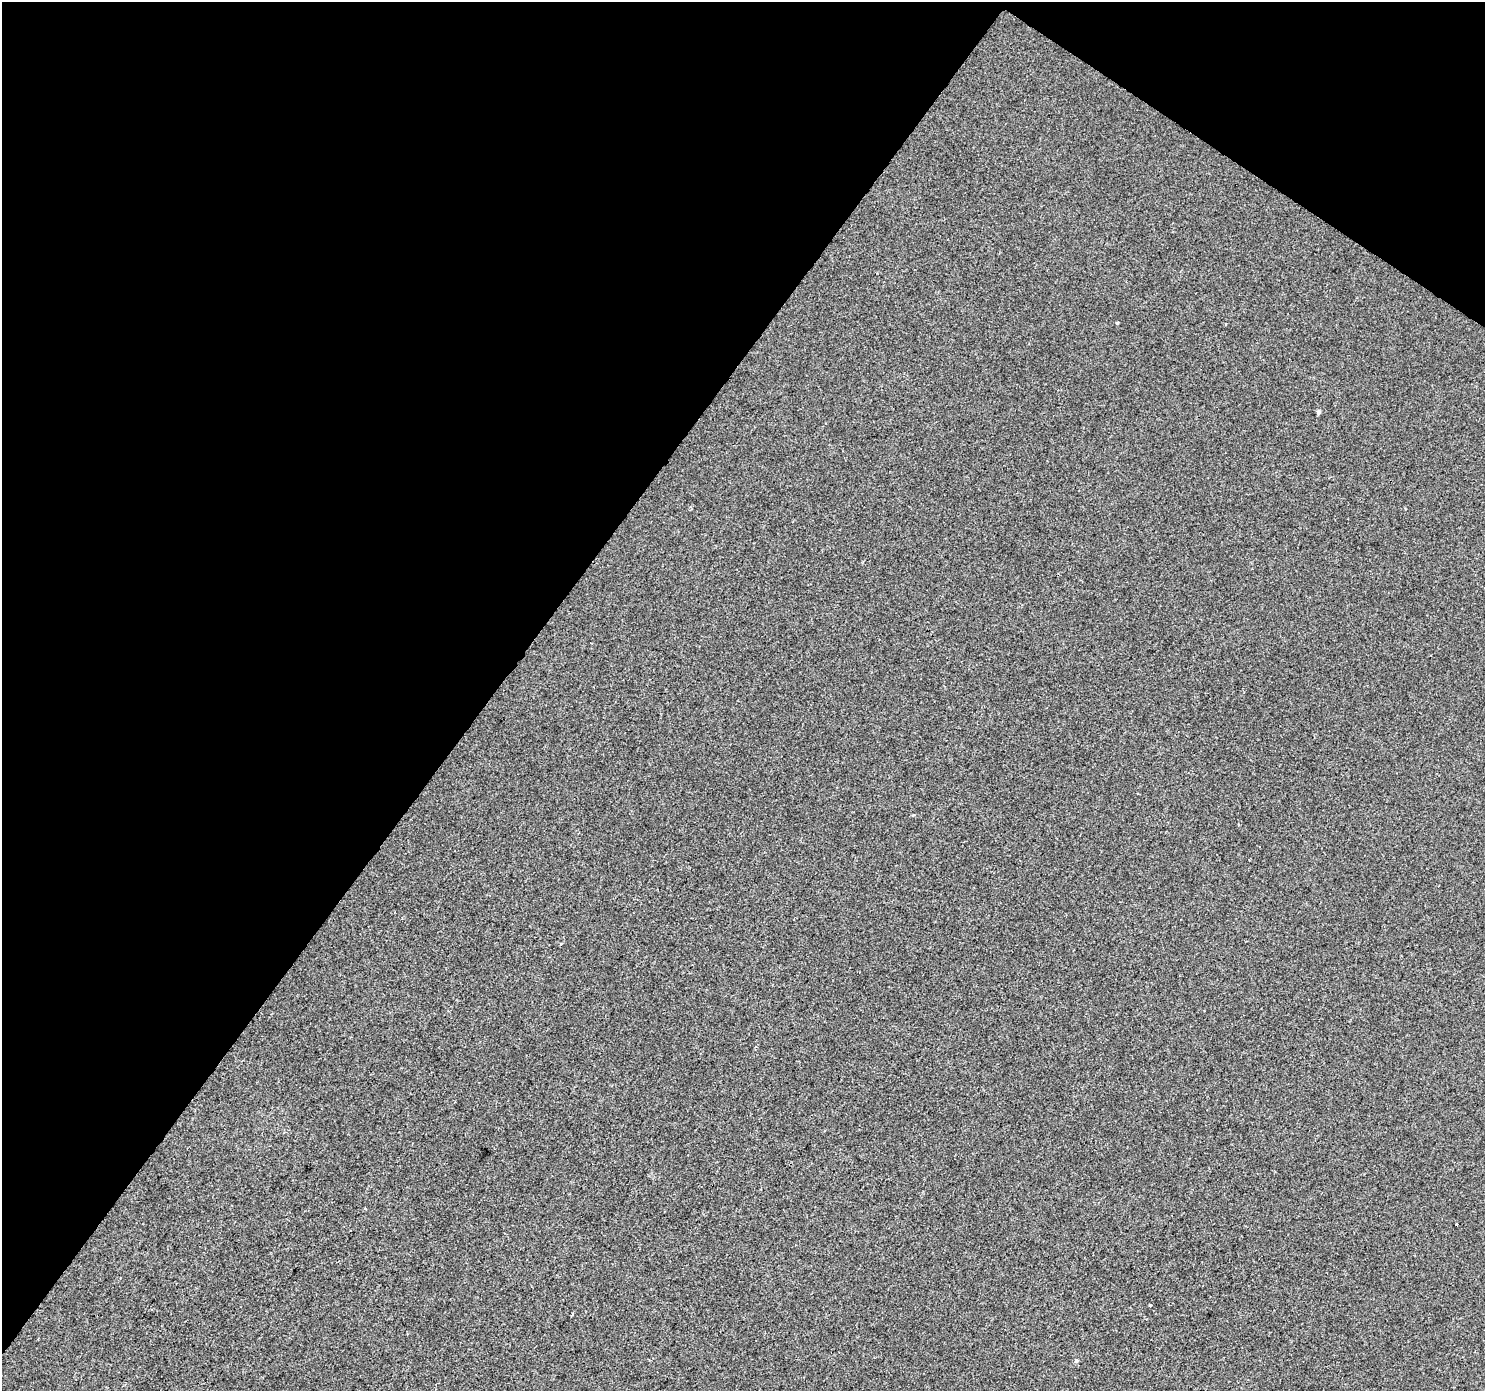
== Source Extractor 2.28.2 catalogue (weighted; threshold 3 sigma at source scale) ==
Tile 2 of 4 x 4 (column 2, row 1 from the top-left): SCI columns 1489-2971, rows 4418-5806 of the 5937 x 5990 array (HDU 1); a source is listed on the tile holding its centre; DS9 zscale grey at full resolution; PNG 1487 x 1393 px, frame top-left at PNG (2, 2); no overlay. Shown black and unused: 37% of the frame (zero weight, under 2 of 3 exposures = <1% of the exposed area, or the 3 px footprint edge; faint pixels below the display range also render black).
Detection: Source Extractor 2.28.2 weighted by HDU 2 'WHT'; one run over the whole footprint, this tile lists its part. Background -4.90e-04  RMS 0.0041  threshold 0.0185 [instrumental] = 3 sigma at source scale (4.5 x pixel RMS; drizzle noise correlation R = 1.50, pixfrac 1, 0.0396/0.0396 arcsec/px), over >= 5 px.
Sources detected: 6; all 6 listed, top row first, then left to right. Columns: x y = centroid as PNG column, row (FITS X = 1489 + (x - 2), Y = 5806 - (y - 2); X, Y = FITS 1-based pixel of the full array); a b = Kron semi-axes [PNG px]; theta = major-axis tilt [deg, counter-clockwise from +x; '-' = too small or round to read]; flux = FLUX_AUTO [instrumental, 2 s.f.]
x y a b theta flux
1117 323 3 3 - 0.95
1318 412 4 4 - 1
1456 1225 3 3 - 1.3
1150 1305 3 3 - 1.3
572 1314 4 2 - 0.45
1076 1361 5 4 - 0.61